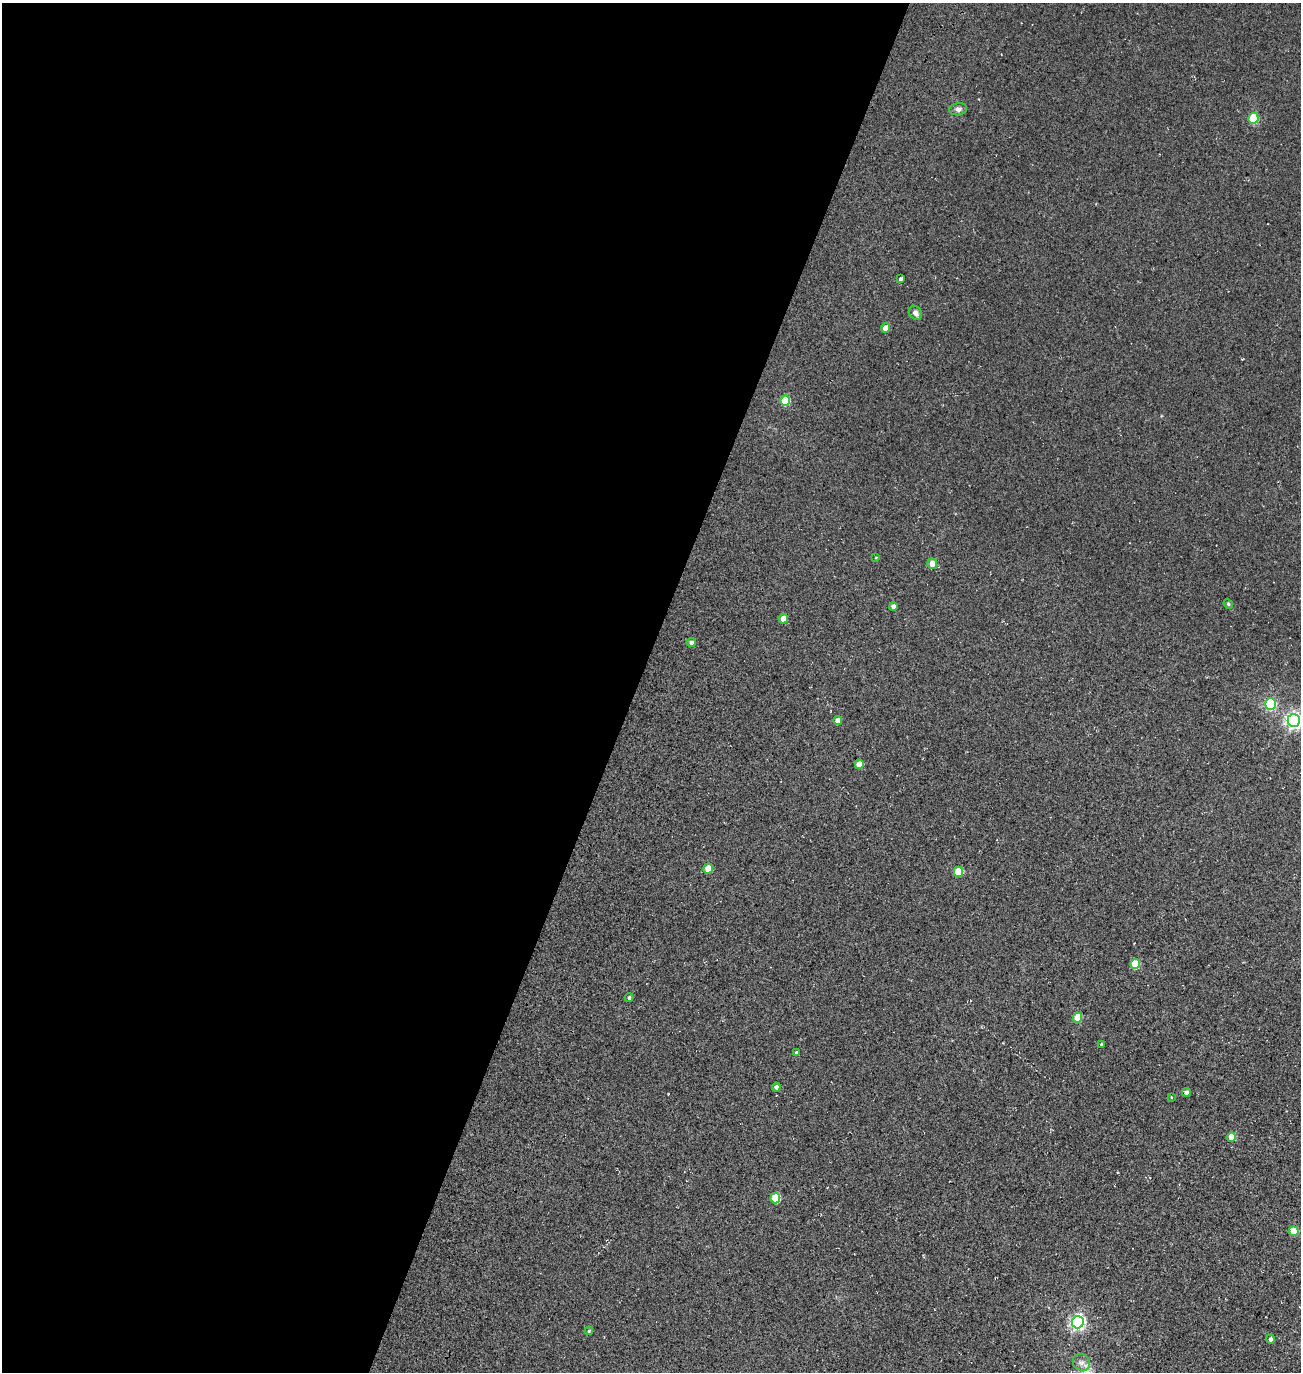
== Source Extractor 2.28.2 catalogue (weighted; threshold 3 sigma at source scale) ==
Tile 5 of 4 x 4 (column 1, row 2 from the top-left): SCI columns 484-1782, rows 2987-4356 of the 5922 x 5903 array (HDU 1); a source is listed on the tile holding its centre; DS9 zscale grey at full resolution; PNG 1303 x 1374 px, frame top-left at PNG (2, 3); each listed source drawn as its Kron ellipse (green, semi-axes under 4 px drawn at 4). Shown black and unused: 49% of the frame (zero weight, under 3 of 5 exposures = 11% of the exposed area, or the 3 px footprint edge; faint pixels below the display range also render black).
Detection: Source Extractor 2.28.2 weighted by HDU 2 'WHT'; one run over the whole footprint, this tile lists its part. Background 0.0815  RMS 0.026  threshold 0.118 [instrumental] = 3 sigma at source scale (4.5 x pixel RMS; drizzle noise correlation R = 1.50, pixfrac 1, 0.05/0.05 arcsec/px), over >= 5 px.
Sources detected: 33; all 33 listed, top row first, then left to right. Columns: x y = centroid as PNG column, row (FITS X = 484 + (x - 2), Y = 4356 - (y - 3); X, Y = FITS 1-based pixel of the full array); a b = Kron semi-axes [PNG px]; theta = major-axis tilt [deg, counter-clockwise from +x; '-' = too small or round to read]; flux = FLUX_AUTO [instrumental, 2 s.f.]
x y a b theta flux
958 109 9 6 8 8.1
1253 118 5 5 - 130
901 279 4 3 - 5.5
915 313 7 6 - 11
886 328 5 4 - 29
785 401 5 4 - 89
876 558 4 3 - 1.6
932 564 5 5 - 20
1228 604 5 4 - 3.1
893 606 4 4 - 12
783 619 5 4 - 23
691 643 4 4 - 8.3
1270 704 5 5 - 200
838 720 4 4 - 18
1294 720 6 6 - 800
859 764 5 4 - 41
708 869 5 4 - 41
958 872 5 5 - 87
1135 964 5 5 - 71
629 998 4 4 - 5.5
1077 1017 5 4 - 77
1101 1044 3 3 - 2.2
797 1052 4 3 - 4.1
776 1087 4 4 - 5.8
1186 1092 4 4 - 10
1171 1097 4 2 - 1.8
1231 1137 5 4 - 36
775 1198 5 5 - 100
1294 1231 5 4 - 62
1078 1322 6 6 - 640
589 1331 4 3 - 2.5
1270 1339 4 4 - 6.8
1081 1362 9 8 - 11
Isophote crosses this tile's border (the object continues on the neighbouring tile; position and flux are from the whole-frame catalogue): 1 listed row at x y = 1294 720